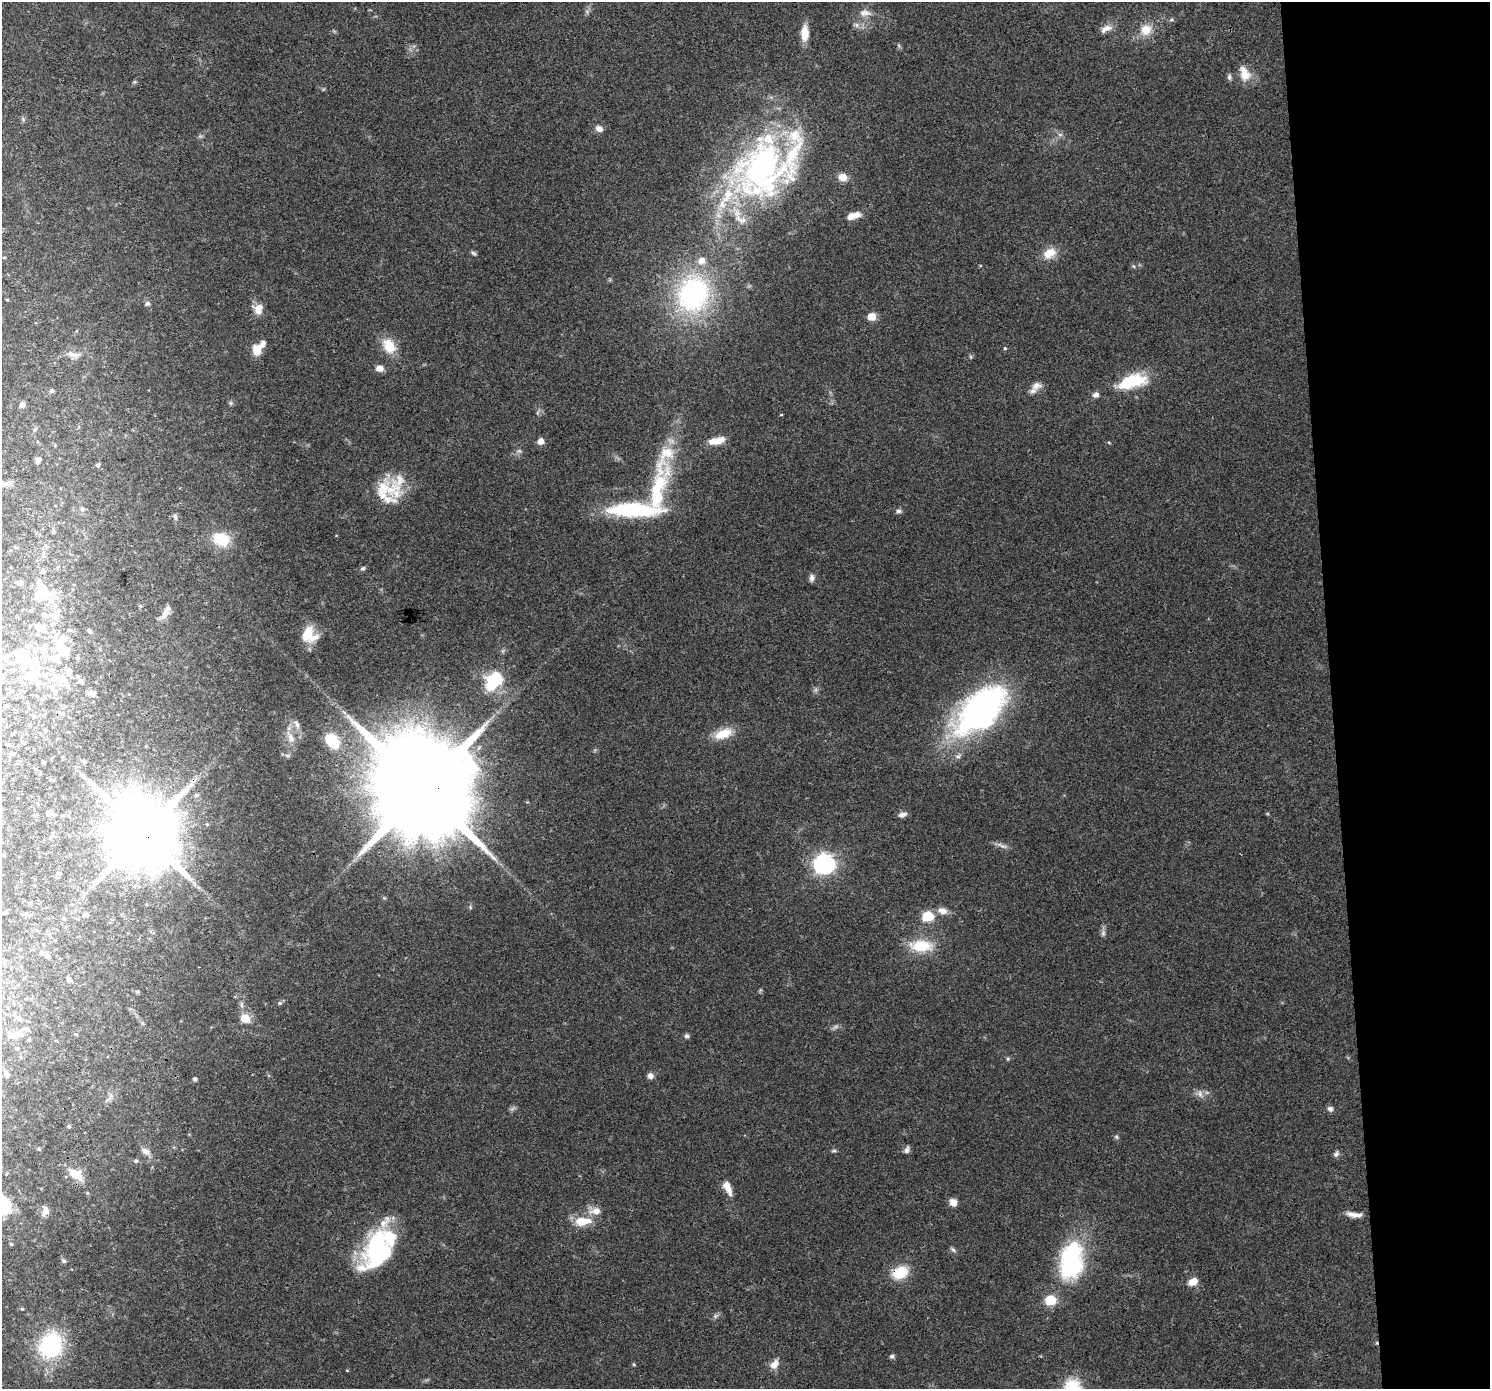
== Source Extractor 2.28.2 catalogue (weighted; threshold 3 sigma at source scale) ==
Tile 6 of 3 x 3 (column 3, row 2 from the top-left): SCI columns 2977-4464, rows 1428-2814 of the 4464 x 4205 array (HDU 1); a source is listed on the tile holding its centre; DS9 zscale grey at full resolution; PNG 1492 x 1391 px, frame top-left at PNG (2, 2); no overlay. Shown black and unused: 11% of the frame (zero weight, under 3 of 4 exposures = <1% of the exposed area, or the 3 px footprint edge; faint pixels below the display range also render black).
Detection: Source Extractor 2.28.2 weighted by HDU 2 'WHT'; one run over the whole footprint, this tile lists its part. Background 0.0497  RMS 0.0039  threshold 0.0177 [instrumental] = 3 sigma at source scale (4.5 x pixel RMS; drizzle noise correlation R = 1.50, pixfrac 1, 0.0396/0.0396 arcsec/px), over >= 5 px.
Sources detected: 200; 5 too faint to see at this stretch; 9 inside a brighter object's white glare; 1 cosmic-ray / hot-pixel residue — not listed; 24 inside a brighter listed object's ellipse — not listed separately; the other 161 listed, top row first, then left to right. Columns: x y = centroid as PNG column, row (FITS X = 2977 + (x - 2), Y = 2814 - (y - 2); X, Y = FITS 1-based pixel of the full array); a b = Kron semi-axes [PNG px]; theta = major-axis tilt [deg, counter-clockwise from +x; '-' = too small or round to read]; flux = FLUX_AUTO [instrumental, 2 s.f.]
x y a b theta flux
865 13 18 10 -3 3.5
1171 20 6 4 19 0.59
856 25 8 6 -23 1.5
1106 29 17 8 24 3
1146 30 15 13 38 6.3
805 33 19 8 88 5.8
1245 74 20 12 -71 6.1
1229 77 7 6 - 1.1
134 82 6 4 18 0.5
23 119 6 4 -73 0.65
599 129 8 6 -24 2.6
1060 135 7 4 -1 0.86
761 167 93 60 36 130
842 177 9 8 - 4.3
853 216 16 7 15 4.6
473 253 9 4 -32 0.78
1050 253 18 13 31 6.1
4 257 5 3 - 0.33
701 260 8 8 - 3.9
693 294 33 28 71 82
7 300 3 3 - 0.38
147 304 7 6 - 1
258 309 13 11 84 4.4
872 316 7 6 - 5.9
389 346 18 13 -57 9.3
1005 348 5 4 - 0.44
257 350 10 8 -83 6.3
74 355 16 7 5 2.9
379 368 7 6 - 3.3
1132 381 36 15 15 20
1036 385 14 11 13 2.8
52 391 5 4 - 0.98
1096 395 8 7 - 1.7
231 403 6 5 - 0.79
22 405 6 6 - 1.6
781 415 4 3 - 0.31
541 441 7 6 - 2.8
717 441 20 7 12 5.5
1109 442 5 3 - 0.43
519 451 7 6 - 1
38 460 6 5 - 2
98 465 6 5 - 0.86
8 483 15 6 9 1.9
383 487 46 21 -61 13
657 492 89 21 78 37
82 509 7 6 - 1.1
633 510 60 15 -1 39
898 511 7 6 - 1.1
175 517 9 5 -81 1.1
53 531 6 5 - 0.63
221 539 21 16 -19 12
46 547 6 4 -89 0.7
363 568 6 5 - 0.76
42 572 7 5 28 1
812 578 9 6 84 1.6
38 581 6 5 - 1.2
20 583 4 4 - 2.5
44 595 20 13 -10 9.6
140 606 5 4 - 0.48
164 614 19 8 66 2.7
55 615 18 13 49 5
40 628 15 11 5 4.6
89 631 6 4 -47 0.78
309 635 16 15 - 8.8
64 650 19 12 -16 8.6
4 657 7 6 - 1.6
34 659 17 14 -84 7.2
69 671 11 6 83 2.1
78 676 5 4 - 0.49
29 677 24 13 -35 7.5
63 678 16 9 -44 3.9
81 681 6 5 - 0.84
492 684 19 16 -62 17
54 691 8 5 -63 1.1
92 693 7 5 -16 2.8
6 706 6 4 -1 0.65
980 710 68 35 43 110
61 713 7 5 -32 0.84
34 716 5 4 - 0.49
297 724 14 7 -64 2.3
29 725 3 3 - 0.36
723 734 24 12 21 7.9
290 738 19 9 -66 4.4
331 739 15 9 -53 20
23 743 4 4 - 0.37
8 744 5 3 - 0.45
12 754 4 4 - 0.88
288 755 9 4 -8 0.91
84 761 4 4 - 0.46
43 762 3 2 - 0.46
422 789 30 24 -8 13000
196 795 7 5 17 1.1
48 813 5 5 - 2
902 815 11 6 17 1.7
207 824 5 4 - 0.45
143 833 19 18 - 4300
1001 845 21 5 -19 1.8
824 864 9 8 - 210
59 873 5 4 - 0.47
95 883 7 4 19 0.86
194 883 8 5 -46 1.2
30 903 5 4 - 0.47
470 907 5 4 - 0.53
942 911 13 8 -13 3.3
2 913 5 4 - 0.67
85 914 5 4 - 0.87
29 915 6 4 0 0.71
928 916 7 6 - 22
64 919 5 4 - 0.43
1103 933 10 6 76 1.3
921 946 28 14 -3 14
42 953 6 6 - 1
47 956 7 6 - 0.95
69 979 6 5 - 1.1
138 992 5 5 - 0.46
280 1003 6 5 - 0.78
241 1005 10 4 -90 1.2
245 1018 12 11 - 5
19 1019 7 5 -50 1.5
18 1034 13 9 26 3.7
76 1034 5 4 - 0.46
687 1036 6 5 - 1.1
17 1049 5 3 - 0.37
1008 1059 5 5 - 0.58
6 1073 10 5 -67 1.2
650 1076 7 7 - 1.9
195 1079 5 4 - 1
1200 1094 12 8 -70 2.2
110 1096 9 4 -82 1.1
1330 1109 8 7 - 1.3
69 1126 5 4 - 0.52
1116 1137 6 5 - 0.71
39 1149 5 4 - 0.5
907 1150 8 6 59 1.5
146 1151 13 8 -32 2.2
834 1151 7 4 8 0.67
1336 1154 8 6 58 1.2
136 1161 5 5 - 0.68
76 1174 20 12 -37 7.2
728 1188 19 8 -66 4.3
953 1203 7 6 - 4
3 1206 17 12 -24 17
45 1211 14 8 79 2.8
595 1211 19 11 -4 4.3
1354 1214 19 6 -7 3.2
582 1221 18 9 3 9.4
11 1244 5 4 - 0.43
953 1249 9 5 -42 0.92
376 1252 48 26 71 46
63 1261 6 5 - 0.84
1071 1261 45 28 81 46
900 1272 17 13 25 12
1193 1282 11 8 27 4.1
1050 1300 7 6 - 20
22 1309 4 4 - 0.43
715 1316 8 6 36 1.1
51 1345 27 22 67 41
892 1356 6 5 - 1.1
774 1364 15 10 47 3.2
634 1365 5 3 - 0.39
347 1370 5 3 - 0.28
Overlapping masked pixels (flux is a lower limit): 6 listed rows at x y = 761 167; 383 487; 422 789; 143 833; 76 1174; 900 1272
Isophote crosses this tile's border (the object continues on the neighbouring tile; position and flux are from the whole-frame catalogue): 2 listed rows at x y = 2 913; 3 1206
Unlisted compact peaks at least as high as the median listed source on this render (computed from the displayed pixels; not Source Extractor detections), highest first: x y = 899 46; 1134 266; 323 89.